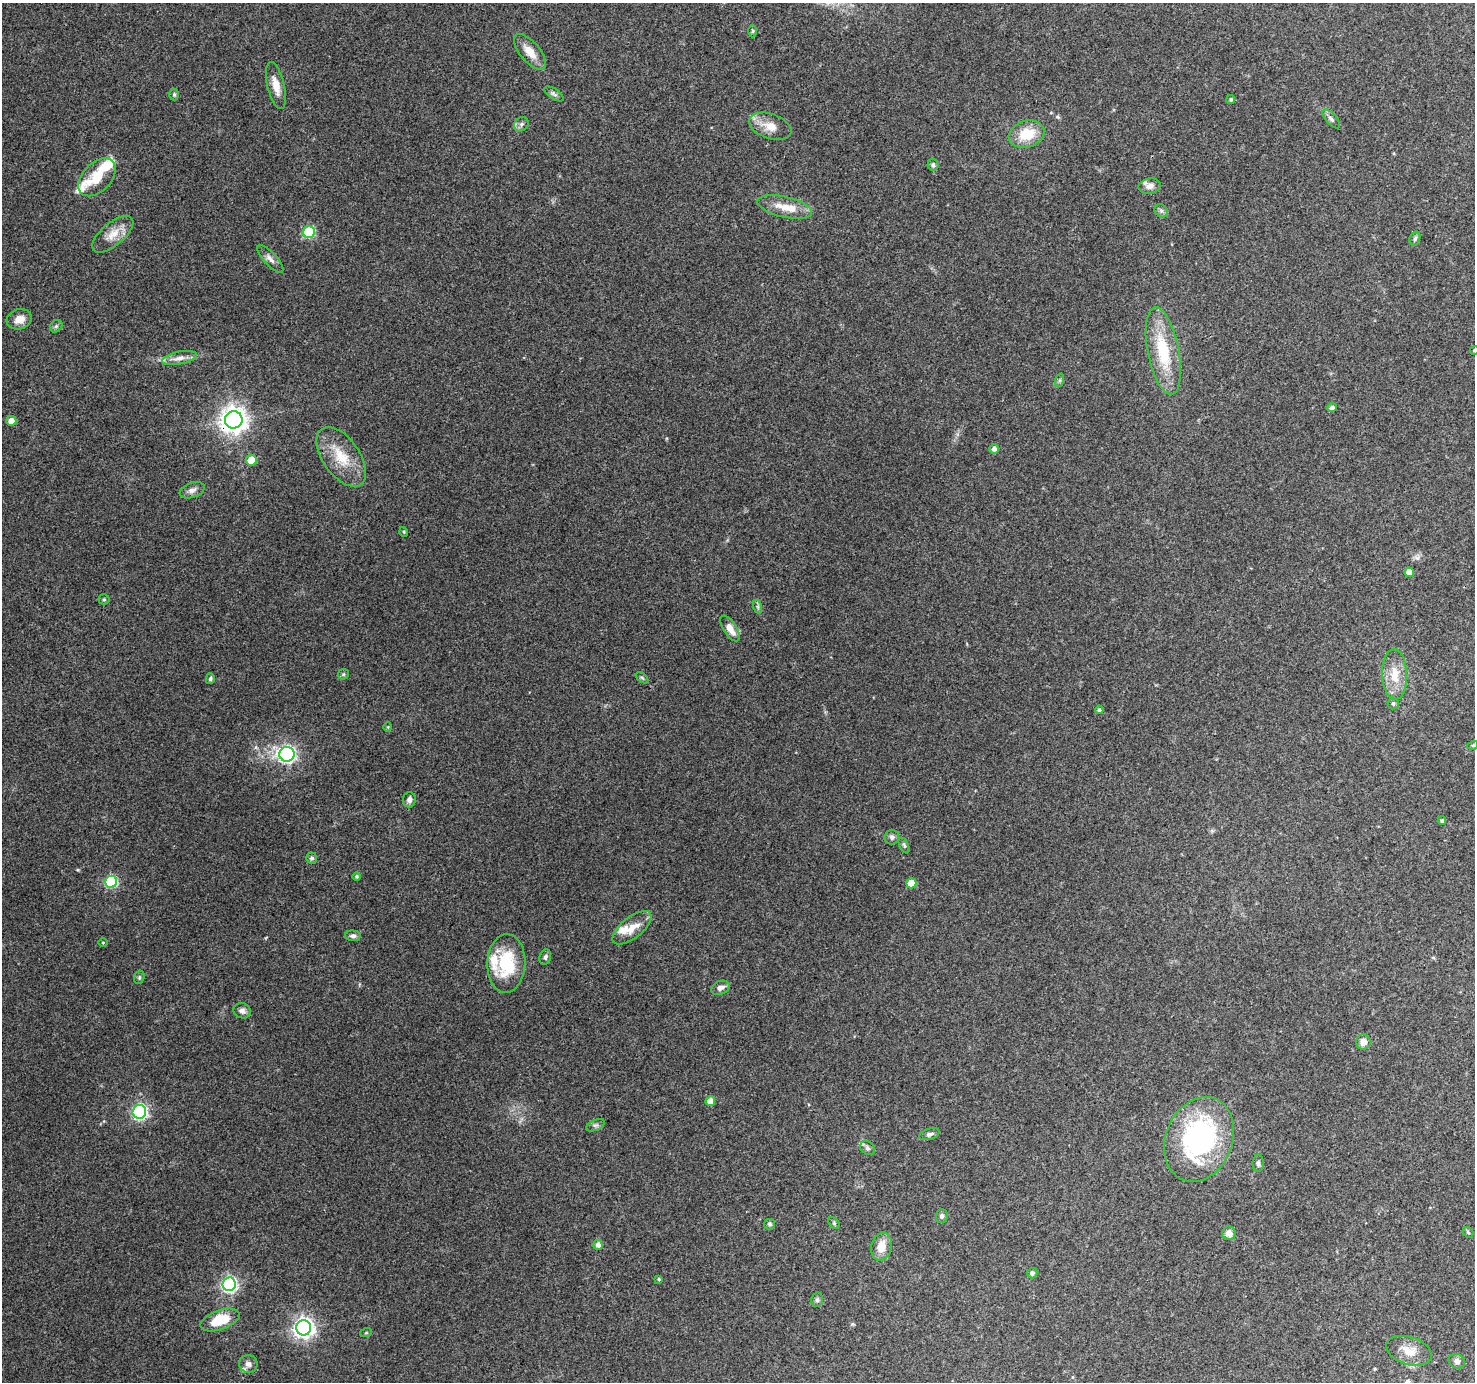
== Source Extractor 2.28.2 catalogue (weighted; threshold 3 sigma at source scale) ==
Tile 10 of 4 x 4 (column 2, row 3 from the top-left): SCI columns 1475-2947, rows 1566-2945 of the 5899 x 5962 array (HDU 1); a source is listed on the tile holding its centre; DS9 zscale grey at full resolution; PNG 1477 x 1384 px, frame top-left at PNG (2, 3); each listed source drawn as its Kron ellipse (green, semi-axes under 4 px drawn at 4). Shown black and unused: <1% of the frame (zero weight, under 3 of 4 exposures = <1% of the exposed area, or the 3 px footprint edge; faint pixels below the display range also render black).
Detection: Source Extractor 2.28.2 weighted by HDU 2 'WHT'; one run over the whole footprint, this tile lists its part. Background 0.149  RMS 0.0073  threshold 0.0331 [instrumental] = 3 sigma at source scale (4.5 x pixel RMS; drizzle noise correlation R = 1.50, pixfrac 1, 0.0396/0.0396 arcsec/px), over >= 5 px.
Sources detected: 95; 8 inside a brighter listed object's ellipse — not listed separately; the other 87 listed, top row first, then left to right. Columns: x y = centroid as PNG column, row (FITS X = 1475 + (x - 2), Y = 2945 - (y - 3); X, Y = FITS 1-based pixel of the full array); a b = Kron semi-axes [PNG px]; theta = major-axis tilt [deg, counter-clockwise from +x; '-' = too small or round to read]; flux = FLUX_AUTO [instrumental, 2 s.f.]
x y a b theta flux
753 31 6 4 89 0.99
530 52 22 10 -50 9.9
276 86 24 8 -76 9.5
554 94 11 5 -34 2.1
174 95 6 5 - 1.2
1231 100 4 4 - 1.1
1331 119 12 5 -49 2.4
521 124 8 6 45 2.1
770 126 22 12 -18 11
1027 134 18 13 17 20
933 165 6 5 - 1.6
97 177 22 14 46 19
1150 186 11 7 8 4.5
785 207 28 10 -13 13
1161 211 7 6 - 1.9
309 232 6 5 - 59
113 234 25 11 40 11
1415 238 7 5 72 1.6
270 259 18 6 -46 4.2
19 319 13 10 16 6.7
56 326 7 5 44 1.4
1474 350 4 4 - 1
1163 351 44 15 -79 40
180 358 18 6 11 5.5
1060 380 7 4 71 1.4
1332 408 4 4 - 2.7
234 420 9 8 - 710
11 421 5 5 - 5.7
994 449 5 4 - 3.3
341 457 34 18 -55 23
251 460 5 5 - 12
192 490 13 7 19 3.8
404 532 5 3 - 0.75
1409 572 5 4 - 6.7
104 599 5 5 - 1
758 607 7 4 -72 1.3
730 628 15 6 -57 7.5
343 674 6 5 - 1.1
1395 675 25 12 -88 15
642 678 7 3 -37 1
210 679 5 4 - 1.4
1393 703 6 5 - 1.6
1099 710 4 4 - 1.2
388 727 4 4 - 0.72
1473 745 5 3 - 0.72
287 754 7 7 - 220
409 800 7 6 - 2.7
1442 821 4 4 - 1.3
892 837 7 7 - 2.4
904 845 8 4 -64 1.5
312 858 5 5 - 2.1
356 876 4 4 - 1.1
111 882 6 6 - 82
911 883 5 5 - 11
632 928 23 10 38 11
353 936 7 5 -3 2.3
103 942 5 3 - 0.64
545 957 8 6 73 2
506 963 29 19 87 38
139 977 7 5 71 1.3
720 988 9 6 23 3.8
242 1011 9 7 -17 3.4
1363 1042 8 7 - 5.2
710 1101 5 5 - 8
139 1112 7 6 - 150
596 1125 10 5 25 1.9
929 1134 10 5 18 2
1199 1139 44 33 68 140
867 1148 8 6 -34 1.9
1258 1163 8 5 89 1.8
942 1216 7 6 - 1.7
834 1223 7 4 -46 1.2
770 1224 5 5 - 1.3
1468 1232 6 4 -42 1.2
1229 1233 7 7 - 4.7
598 1245 5 4 - 3.6
881 1247 14 10 76 10
1032 1273 5 5 - 1.4
659 1279 4 3 - 0.92
229 1284 7 6 - 190
817 1300 7 5 77 1.7
220 1320 20 9 19 24
304 1328 7 7 - 410
366 1333 6 3 19 0.85
1409 1351 23 14 -19 11
1457 1361 8 7 - 3.1
248 1364 9 9 - 3.2
Overlapping masked pixels (flux is a lower limit): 1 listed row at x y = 234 420
Isophote crosses this tile's border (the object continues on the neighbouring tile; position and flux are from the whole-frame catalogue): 1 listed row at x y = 1474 350